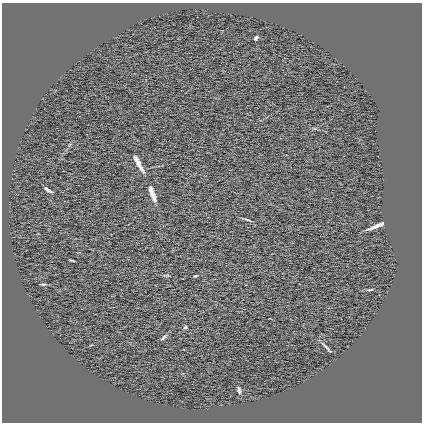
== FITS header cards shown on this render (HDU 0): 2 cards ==
NAXIS1  =                  420 /
NAXIS2  =                  420 /

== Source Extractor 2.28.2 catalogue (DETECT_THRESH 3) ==
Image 420 x 420 px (HDU 0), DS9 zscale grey, 1 PNG px = 1 image px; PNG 424 x 424 px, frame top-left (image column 1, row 420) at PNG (2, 3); no overlay
Background 0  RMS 16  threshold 47.6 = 3 sigma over >= 5 px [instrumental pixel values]
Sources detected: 14; all 14 listed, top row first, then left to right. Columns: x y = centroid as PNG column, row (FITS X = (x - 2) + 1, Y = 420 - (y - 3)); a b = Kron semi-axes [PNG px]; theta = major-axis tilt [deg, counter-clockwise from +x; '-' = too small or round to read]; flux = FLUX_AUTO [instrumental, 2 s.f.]
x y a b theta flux
256 38 5 3 - 1900
138 163 22 5 -62 8600
48 190 9 3 -32 3000
152 194 20 6 -71 9600
246 219 10 2 -20 2100
376 226 17 3 23 8100
72 260 5 2 - 1200
195 276 4 3 - 1200
43 284 7 2 -2 1500
370 290 10 3 4 1800
185 327 5 4 - 1400
164 337 11 4 43 2300
326 347 15 3 -47 2900
239 390 9 5 -76 2500